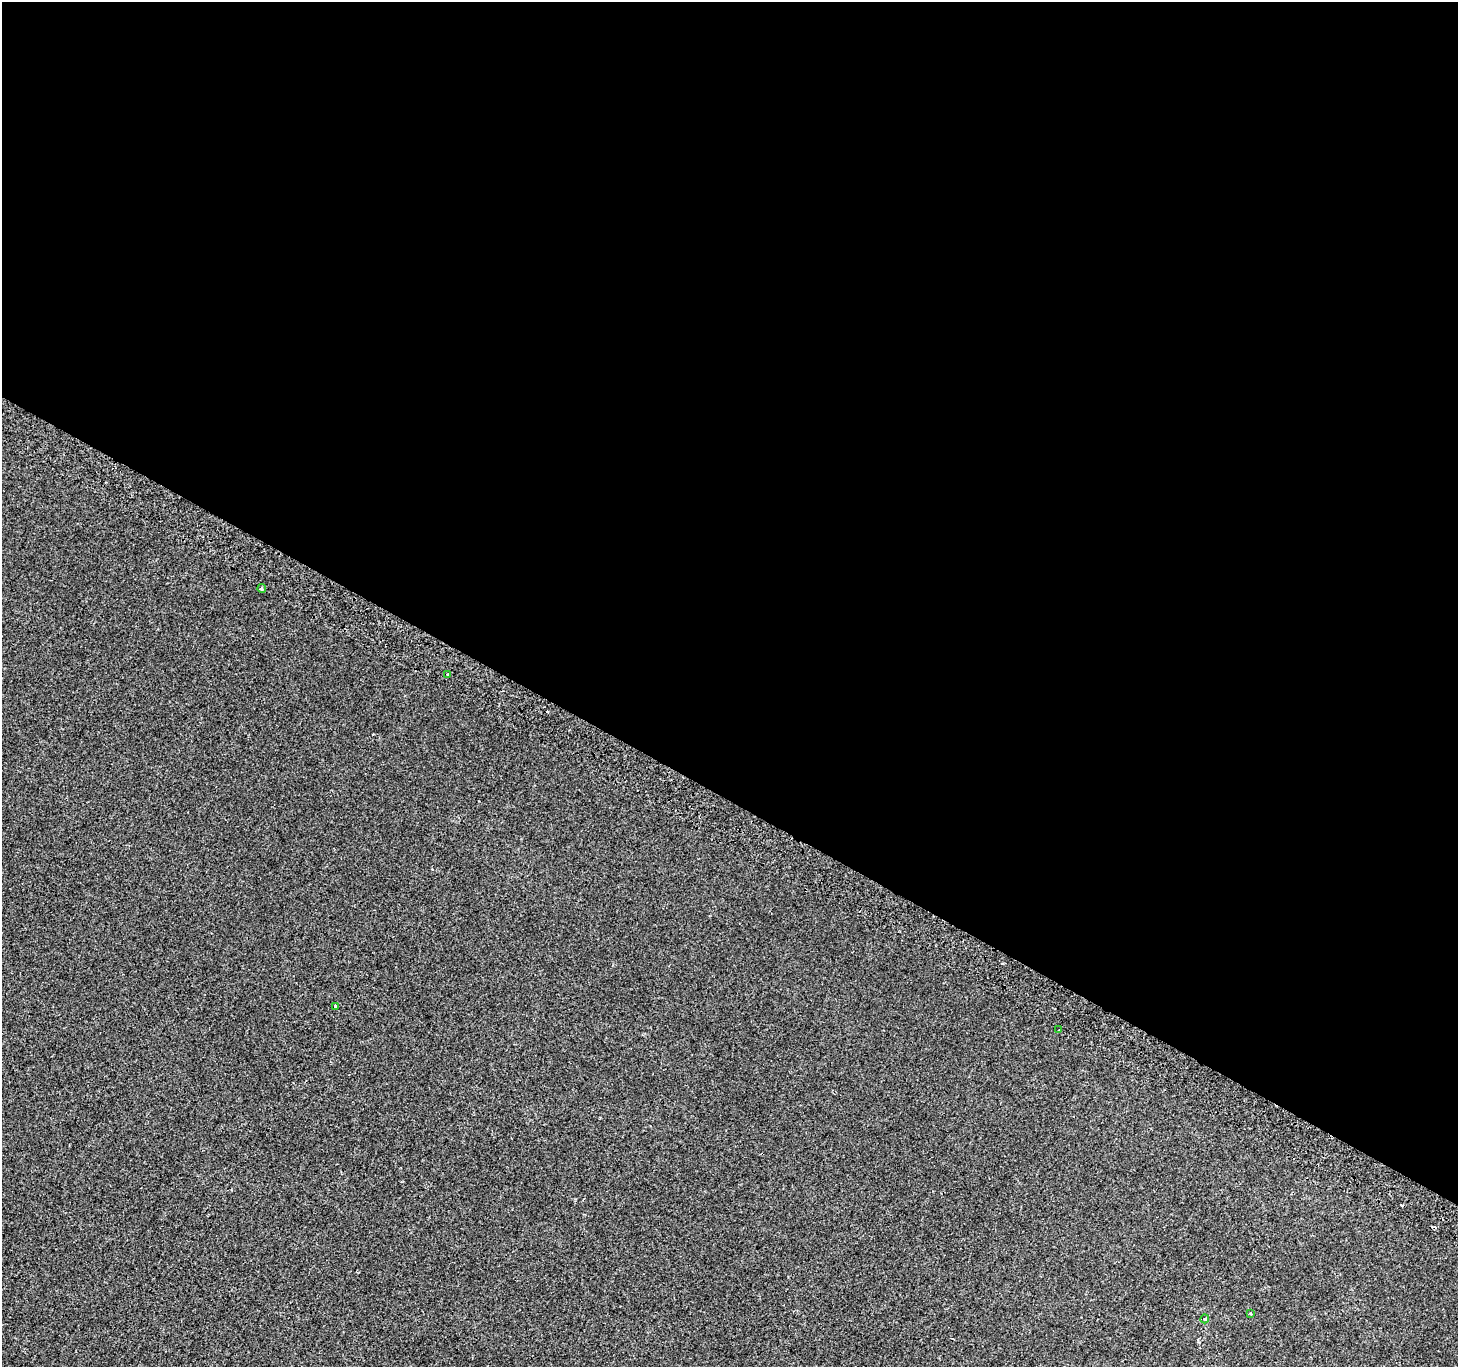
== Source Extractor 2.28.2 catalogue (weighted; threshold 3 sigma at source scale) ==
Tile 3 of 4 x 4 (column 3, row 1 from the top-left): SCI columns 2946-4401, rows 4394-5758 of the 5884 x 5991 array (HDU 1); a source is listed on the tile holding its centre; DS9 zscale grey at full resolution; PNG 1460 x 1369 px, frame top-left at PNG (2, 2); each listed source drawn as its Kron ellipse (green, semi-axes under 4 px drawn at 4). Shown black and unused: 59% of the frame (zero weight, under 2 of 3 exposures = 2% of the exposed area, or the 3 px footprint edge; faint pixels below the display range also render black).
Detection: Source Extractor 2.28.2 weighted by HDU 2 'WHT'; one run over the whole footprint, this tile lists its part. Background -1.88e-04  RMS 0.0035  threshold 0.0156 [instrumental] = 3 sigma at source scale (4.5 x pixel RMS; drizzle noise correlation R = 1.50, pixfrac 1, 0.0396/0.0396 arcsec/px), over >= 5 px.
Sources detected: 8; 2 cosmic-ray / hot-pixel residue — neither listed nor drawn; the other 6 listed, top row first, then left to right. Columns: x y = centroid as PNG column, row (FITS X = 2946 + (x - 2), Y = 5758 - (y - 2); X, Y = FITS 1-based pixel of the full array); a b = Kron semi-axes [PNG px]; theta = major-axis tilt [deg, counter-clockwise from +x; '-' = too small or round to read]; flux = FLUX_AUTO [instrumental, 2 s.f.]
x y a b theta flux
262 589 4 3 - 0.66
448 675 3 3 - 1.8
335 1006 3 3 - 0.85
1059 1030 2 2 - 0.29
1251 1313 4 3 - 0.32
1205 1319 4 3 - 0.44